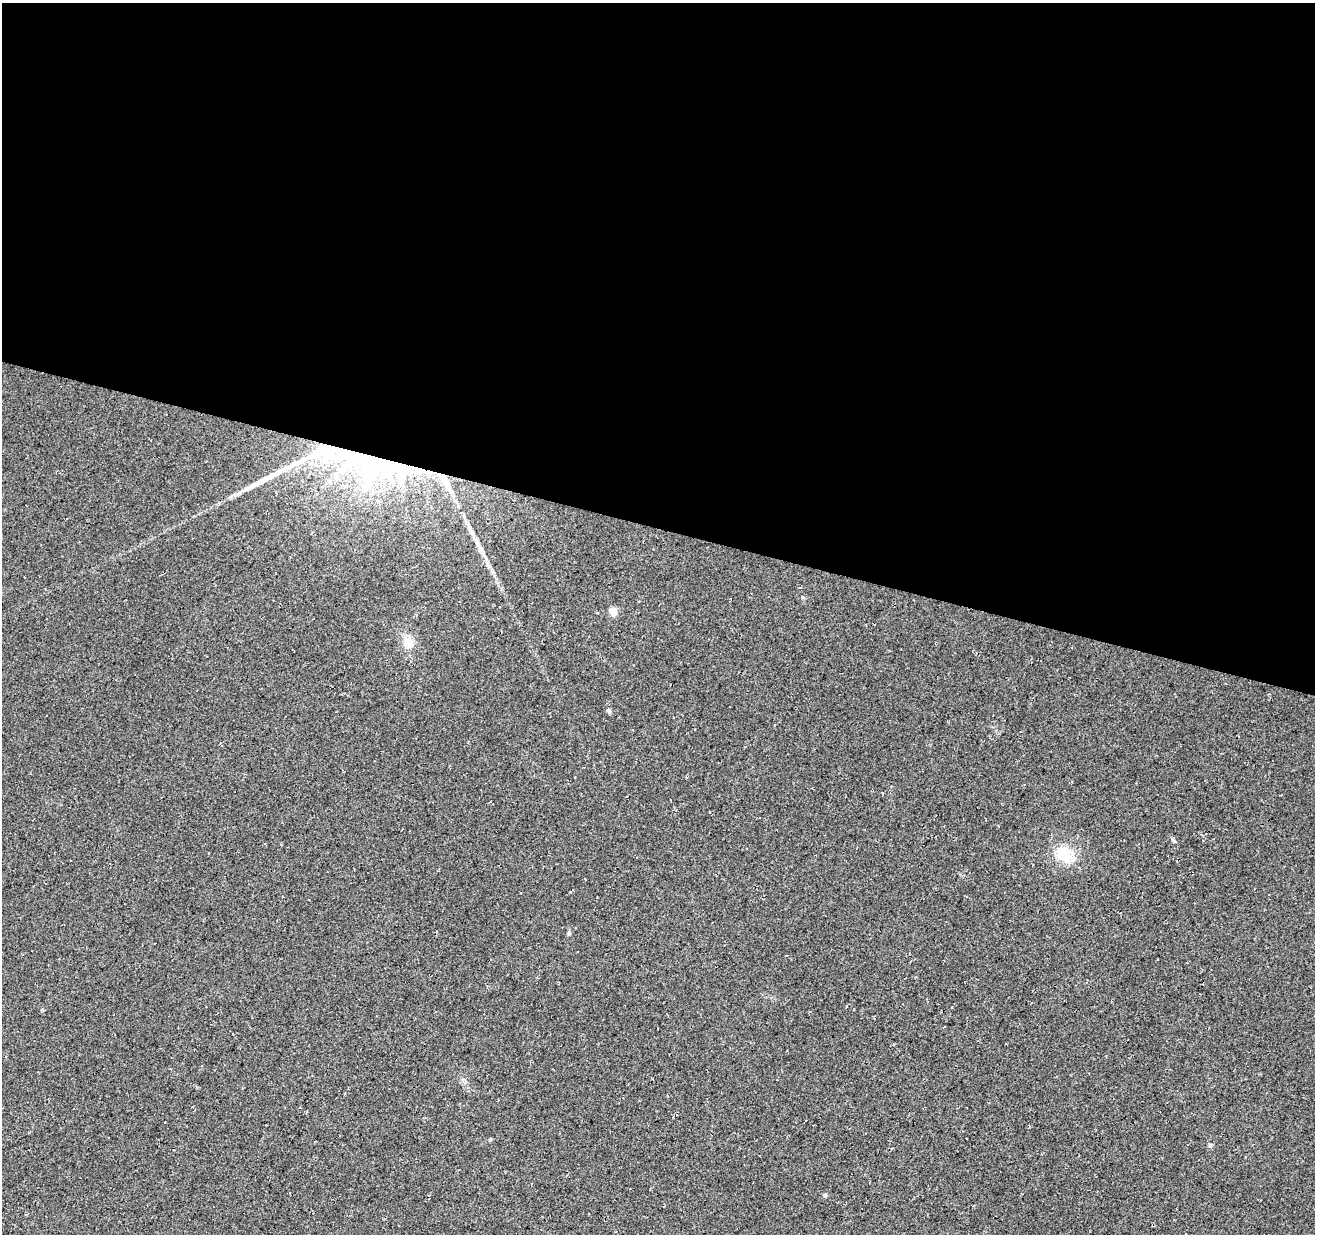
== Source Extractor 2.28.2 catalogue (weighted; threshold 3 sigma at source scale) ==
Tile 3 of 4 x 4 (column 3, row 1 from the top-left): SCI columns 2634-3946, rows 3977-5208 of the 5258 x 5429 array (HDU 1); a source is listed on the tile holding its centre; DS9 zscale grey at full resolution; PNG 1317 x 1236 px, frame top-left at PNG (2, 3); no overlay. Shown black and unused: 43% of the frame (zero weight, under 3 of 4 exposures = <1% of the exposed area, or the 3 px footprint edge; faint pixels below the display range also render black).
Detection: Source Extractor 2.28.2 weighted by HDU 2 'WHT'; one run over the whole footprint, this tile lists its part. Background 0.0339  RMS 0.0092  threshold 0.0414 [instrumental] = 3 sigma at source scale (4.5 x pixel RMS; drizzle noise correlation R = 1.50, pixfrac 1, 0.0396/0.0396 arcsec/px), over >= 5 px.
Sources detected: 15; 1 inside a brighter object's white glare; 1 long thin detection or spike segment (spike, bleed or trail) — not listed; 1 inside a brighter listed object's ellipse — not listed separately; the other 12 listed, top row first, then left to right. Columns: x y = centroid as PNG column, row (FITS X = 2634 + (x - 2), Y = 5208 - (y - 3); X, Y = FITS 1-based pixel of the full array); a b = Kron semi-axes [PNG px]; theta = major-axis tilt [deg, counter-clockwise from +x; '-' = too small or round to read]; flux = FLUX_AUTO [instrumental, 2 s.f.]
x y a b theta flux
369 461 78 44 -22 220
445 481 30 7 -59 19
475 539 10 5 -55 3.8
483 554 13 5 -72 4.9
613 612 5 5 - 20
408 642 14 10 -72 11
609 711 5 4 - 3.3
1174 841 9 4 -40 1.6
1064 855 25 19 -46 24
569 933 6 5 - 1.5
1210 1145 6 5 - 1.4
825 1195 5 4 - 1.8
Overlapping masked pixels (flux is a lower limit): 2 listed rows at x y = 369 461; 445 481
Unlisted compact peaks at least as high as the median listed source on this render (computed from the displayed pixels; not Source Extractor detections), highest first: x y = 802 597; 490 1139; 570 892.